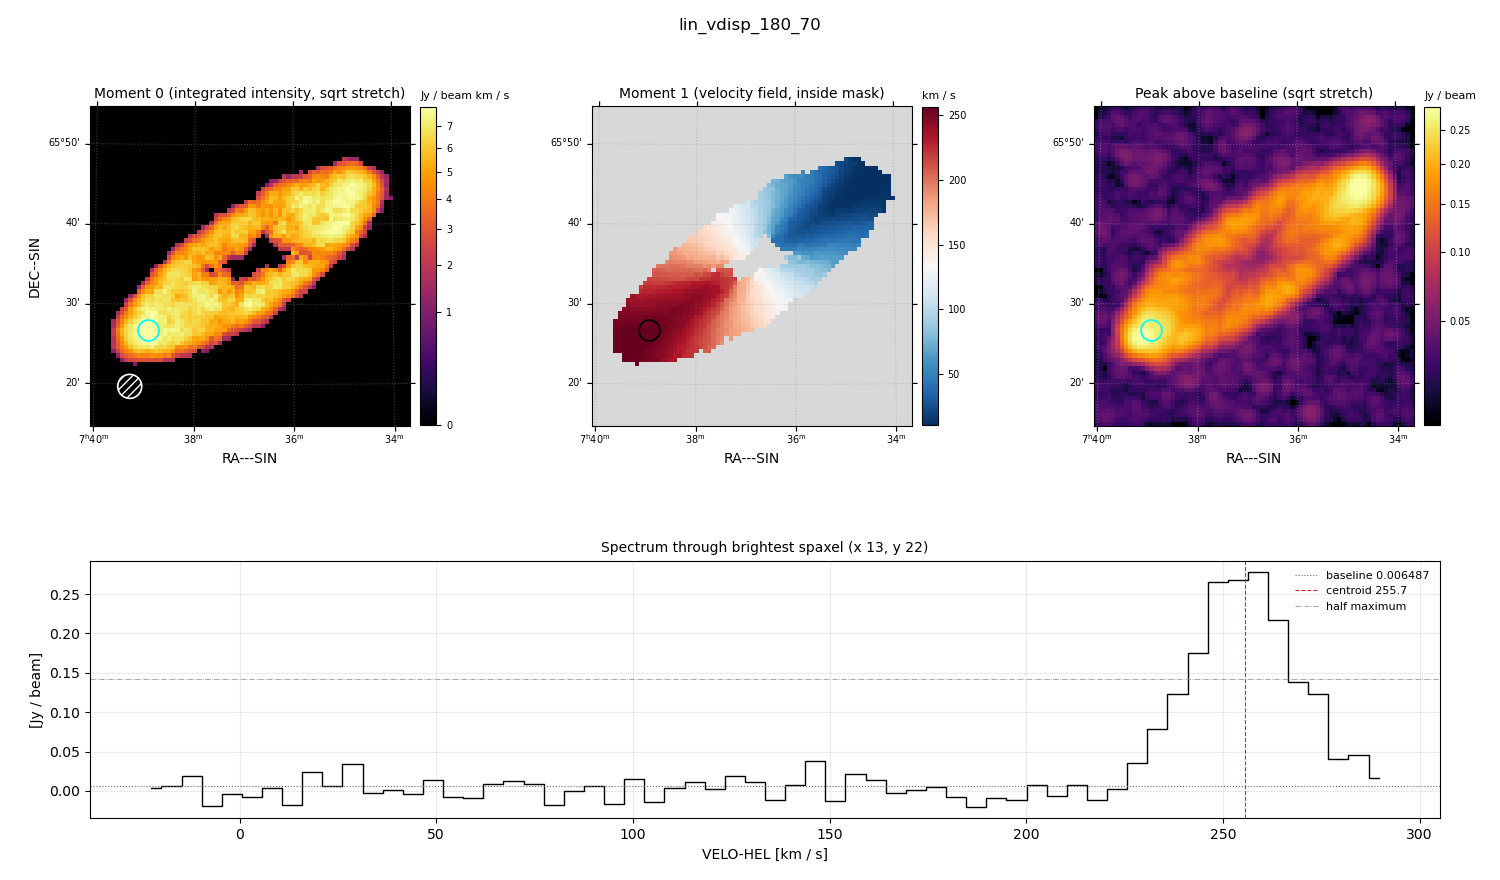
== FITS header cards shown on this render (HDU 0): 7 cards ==
OBJECT  = 'lin_vdisp_180_70'
BUNIT   = 'JY/BEAM '           /
CTYPE1  = 'RA---SIN'           /
CTYPE2  = 'DEC--SIN'           /
CTYPE3  = 'VELO-HEL'           /
NAXIS3  =                   62 / length of data axis 3
CUNIT3  = 'km/s    '           /

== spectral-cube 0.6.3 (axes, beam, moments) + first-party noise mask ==
SpectralCube HDU 0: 62 channels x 75 x 75 spaxels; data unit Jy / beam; figure title: lin_vdisp_180_70
Units: BUNIT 'JY/BEAM' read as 'Jy/beam' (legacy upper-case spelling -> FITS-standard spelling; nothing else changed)
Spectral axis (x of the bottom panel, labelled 'VELO-HEL [km / s]'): -22 .. 290 km / s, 62 channels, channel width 5.12 km / s
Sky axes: RA---SIN/DEC--SIN; field 40' x 40' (32 arcsec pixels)
Beam (drawn as the hatched ellipse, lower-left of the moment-0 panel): BMAJ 180 arcsec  BMIN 180 arcsec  BPA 0 deg
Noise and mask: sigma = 0.015 Jy / beam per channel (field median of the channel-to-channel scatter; agrees with the line-free scatter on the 4096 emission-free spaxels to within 1%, no correlation factor applied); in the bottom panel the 53 channels outside the line scatter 0.015 Jy / beam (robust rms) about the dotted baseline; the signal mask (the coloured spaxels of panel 2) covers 27% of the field
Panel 1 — Moment 0 (line voxels x channel width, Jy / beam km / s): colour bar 0 .. 7.92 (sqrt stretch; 0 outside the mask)
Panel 2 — Moment 1 (intensity-weighted velocity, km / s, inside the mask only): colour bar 10 .. 256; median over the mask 136
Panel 3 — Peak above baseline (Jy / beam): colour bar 0.0217 .. 0.287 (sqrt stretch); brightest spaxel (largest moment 0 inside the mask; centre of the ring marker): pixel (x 13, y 22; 0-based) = FK5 07h39m00s +65d27m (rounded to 10 s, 60 arcsec steps: no finer than the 32 arcsec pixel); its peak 0.271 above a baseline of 0.006487
Panel 4 — spectrum at that spaxel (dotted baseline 0.006487 Jy / beam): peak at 259 km / s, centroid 255.7 km / s (red dashed line; intensity-weighted over the run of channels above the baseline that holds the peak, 226 .. 292 km / s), W50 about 26 km / s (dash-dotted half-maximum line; edge to edge of the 5 channels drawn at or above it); detected line 231 .. 277 km / s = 9 of 62 channels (15%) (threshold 4 sigma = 0.062 Jy / beam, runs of >= 3 channels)